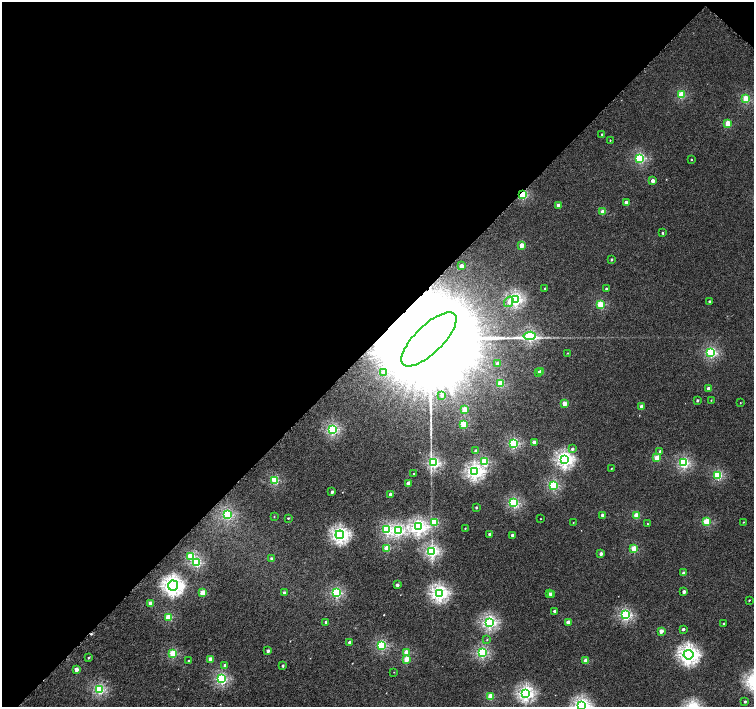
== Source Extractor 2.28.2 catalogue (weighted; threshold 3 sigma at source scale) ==
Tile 2 of 4 x 4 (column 2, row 1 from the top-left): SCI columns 1526-3028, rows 4481-5890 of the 6052 x 6055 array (HDU 1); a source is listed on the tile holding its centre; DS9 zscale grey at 2 x 2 block average (1 PNG px = mean of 2 x 2 image px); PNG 756 x 709 px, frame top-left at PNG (2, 2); each listed source drawn as its Kron ellipse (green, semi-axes under 4 px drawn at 4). Shown black and unused: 48% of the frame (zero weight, under 4 of 8 exposures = <1% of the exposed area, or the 3 px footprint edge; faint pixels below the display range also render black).
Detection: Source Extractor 2.28.2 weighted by HDU 2 'WHT'; one run over the whole footprint, this tile lists its part. Background 3.80e-04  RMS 0.0014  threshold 0.00553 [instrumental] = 3 sigma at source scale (4.09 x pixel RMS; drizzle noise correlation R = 1.36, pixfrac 0.8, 0.0396/0.0396 arcsec/px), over >= 5 px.
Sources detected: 134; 1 cosmic-ray / hot-pixel residue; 1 long thin detection or spike segment (spike, bleed or trail) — neither listed nor drawn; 1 inside a brighter listed object's ellipse — not listed separately; the other 131 listed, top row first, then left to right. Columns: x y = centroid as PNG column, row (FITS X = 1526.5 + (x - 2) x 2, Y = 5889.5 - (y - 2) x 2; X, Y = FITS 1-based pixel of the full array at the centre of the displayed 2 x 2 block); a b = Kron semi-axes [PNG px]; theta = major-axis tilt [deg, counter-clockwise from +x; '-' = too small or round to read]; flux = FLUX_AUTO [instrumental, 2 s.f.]
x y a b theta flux
681 95 3 3 - 10
746 99 3 3 - 11
728 123 3 3 - 5.2
602 134 2 2 - 0.25
610 140 2 2 - 0.14
640 158 3 3 - 19
691 160 2 2 - 0.22
653 181 2 2 - 1.5
523 195 3 3 - 16
626 202 3 2 - 2
558 205 2 2 - 1.9
603 212 3 2 - 3.7
663 233 2 2 - 0.32
522 245 3 2 - 3.2
611 259 2 2 - 0.38
461 266 3 2 - 3
545 288 2 2 - 0.23
606 289 2 2 - 0.44
515 299 3 3 - 36
709 301 2 2 - 0.32
509 302 5 4 - 1.1
600 305 3 3 - 11
530 336 6 3 8 27
429 339 36 14 44 34000
567 353 2 2 - 0.11
711 353 3 3 - 23
497 364 2 2 - 1.8
383 372 3 3 - 2
538 372 2 2 - 0.68
541 372 3 2 - 2.2
501 384 3 3 - 8.1
709 388 2 2 - 2.2
442 395 3 3 - 0.58
697 400 2 2 - 0.4
711 400 3 2 - 0.14
564 403 3 2 - 4.2
740 403 2 2 - 0.11
642 406 2 2 - 2.4
464 409 3 2 - 4.1
463 424 3 3 - 7.4
332 429 3 3 - 26
534 442 2 2 - 2
513 443 3 3 - 21
572 449 3 3 - 0.52
476 451 2 2 - 1.7
660 451 3 3 - 0.37
657 458 3 2 - 5.8
564 459 4 4 - 53
484 462 3 3 - 14
434 463 3 3 - 26
684 463 3 3 - 25
611 468 2 2 - 0.12
474 472 4 4 - 49
413 473 2 2 - 0.14
718 476 3 3 - 16
275 480 3 3 - 14
408 483 2 2 - 2.5
553 485 3 3 - 19
332 492 2 2 - 0.98
390 494 2 2 - 1.6
514 503 3 3 - 20
476 507 2 2 - 0.41
227 515 3 3 - 17
603 515 2 2 - 1.7
636 515 3 2 - 7
274 517 2 2 - 0.13
288 518 2 2 - 0.3
540 519 2 2 - 0.12
435 522 3 3 - 10
573 522 2 2 - 0.15
706 522 3 3 - 9.9
743 522 2 2 - 0.17
647 524 2 2 - 0.12
418 527 4 4 - 49
465 528 2 2 - 0.19
387 530 3 3 - 21
398 530 4 3 - 26
489 534 2 2 - 0.86
340 535 4 4 - 53
512 535 2 2 - 1.1
387 548 3 2 - 6.5
634 549 3 2 - 7.9
432 551 3 3 - 33
601 554 2 2 - 1.4
191 556 3 3 - 11
271 559 2 2 - 0.87
197 563 3 3 - 17
684 573 2 2 - 1.9
397 585 2 2 - 0.98
173 586 5 5 - 88
684 592 2 2 - 1.6
202 593 3 2 - 6.2
284 593 2 2 - 1.2
336 593 3 3 - 21
439 593 4 4 - 54
550 593 3 2 - 0.64
551 594 2 2 - 0.64
749 600 2 2 - 0.24
150 603 2 2 - 3
554 611 2 2 - 0.64
625 615 3 3 - 27
168 617 3 3 - 10
326 622 2 2 - 0.91
489 622 3 3 - 40
568 622 2 2 - 3.5
723 624 2 2 - 0.21
683 629 2 2 - 0.96
661 631 2 2 - 2.6
487 639 3 2 - 0.21
349 642 2 2 - 0.89
381 645 3 3 - 18
268 651 2 2 - 1
482 652 3 3 - 22
173 653 3 3 - 12
406 653 3 2 - 6.3
688 655 5 4 - 77
89 658 2 2 - 0.37
211 659 2 2 - 3.1
406 659 3 2 - 4.8
189 661 2 2 - 0.41
586 661 2 2 - 3.5
225 665 3 3 - 0.67
283 666 2 2 - 0.63
76 669 2 2 - 2.4
394 672 2 2 - 0.1
222 679 3 3 - 26
99 689 3 3 - 25
526 693 4 4 - 47
491 696 3 2 - 6.7
745 702 2 2 - 0.61
582 705 4 3 - 47
Overlapping masked pixels (flux is a lower limit): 2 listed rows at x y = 523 195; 429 339
Isophote crosses this tile's border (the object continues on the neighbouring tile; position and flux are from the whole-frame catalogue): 1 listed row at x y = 582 705